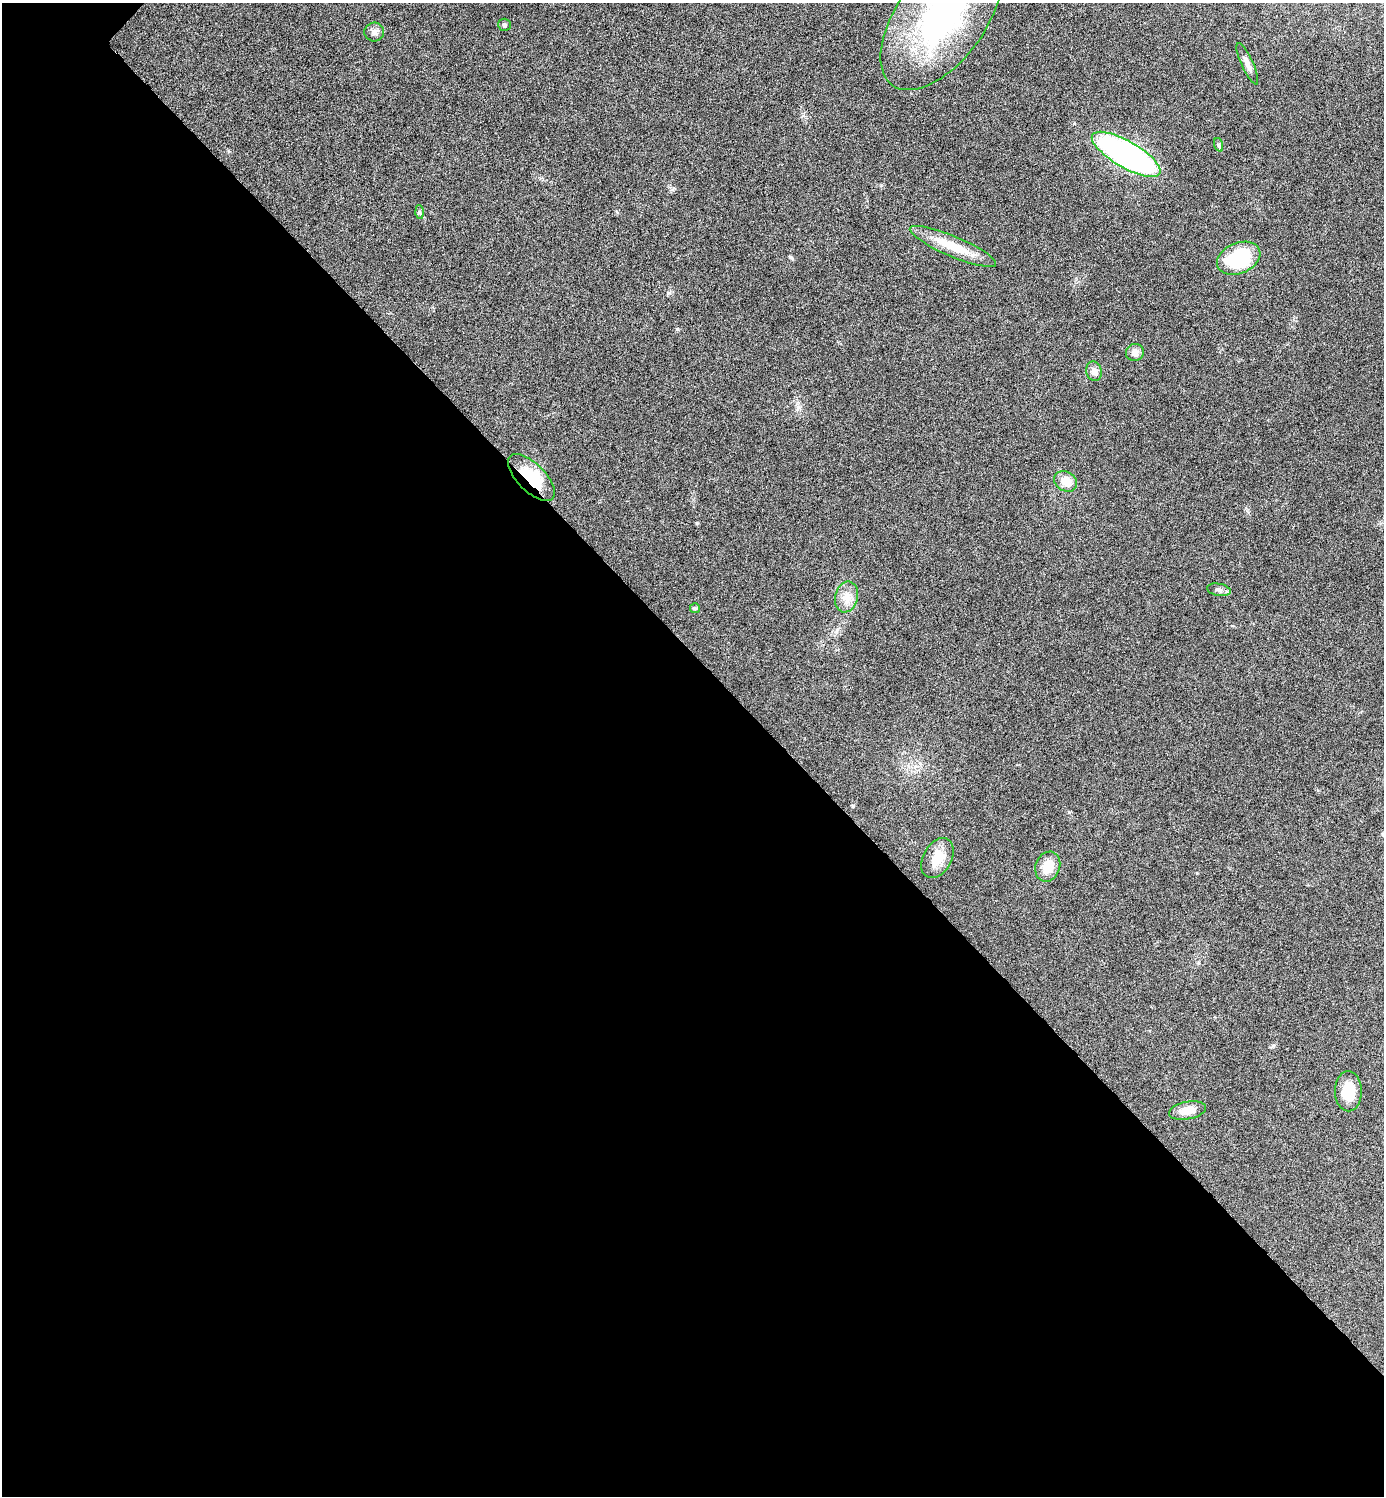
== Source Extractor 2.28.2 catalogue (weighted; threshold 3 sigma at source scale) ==
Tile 14 of 4 x 4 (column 2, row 4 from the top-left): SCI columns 1542-2923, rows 7-1500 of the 5987 x 5987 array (HDU 1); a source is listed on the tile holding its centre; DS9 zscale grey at full resolution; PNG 1386 x 1498 px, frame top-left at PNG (2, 3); each listed source drawn as its Kron ellipse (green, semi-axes under 4 px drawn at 4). Shown black and unused: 56% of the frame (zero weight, under 4 of 8 exposures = <1% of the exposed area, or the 3 px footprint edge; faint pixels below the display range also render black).
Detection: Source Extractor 2.28.2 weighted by HDU 2 'WHT'; one run over the whole footprint, this tile lists its part. Background 0.0326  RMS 0.0037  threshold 0.0151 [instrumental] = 3 sigma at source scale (4.09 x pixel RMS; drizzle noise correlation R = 1.36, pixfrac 0.8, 0.05/0.05 arcsec/px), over >= 5 px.
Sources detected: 20; all 20 listed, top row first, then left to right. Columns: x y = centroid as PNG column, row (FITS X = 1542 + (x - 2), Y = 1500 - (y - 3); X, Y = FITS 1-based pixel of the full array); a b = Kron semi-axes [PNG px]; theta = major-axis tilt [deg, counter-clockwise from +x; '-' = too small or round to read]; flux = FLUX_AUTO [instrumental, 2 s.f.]
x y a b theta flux
942 17 84 44 54 80
504 25 6 6 - 0.71
374 32 10 9 - 1.6
1247 64 22 6 -65 2.1
1219 145 7 4 -72 0.59
1126 154 39 13 -30 110
419 212 6 4 -88 0.53
953 246 47 10 -23 10
1239 258 23 15 22 26
1135 352 9 8 - 2.1
1094 371 10 8 -77 1.8
531 478 30 14 -45 13
1066 481 12 9 -31 4.3
1219 590 12 6 -10 1.2
847 597 16 11 78 3.7
695 608 5 5 - 0.51
937 858 21 14 61 6.8
1048 867 15 12 69 5.8
1348 1091 20 13 -89 8.8
1187 1110 19 8 10 4.4
Overlapping masked pixels (flux is a lower limit): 1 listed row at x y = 531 478
Isophote crosses this tile's border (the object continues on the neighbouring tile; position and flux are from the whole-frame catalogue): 1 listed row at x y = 942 17
Unlisted compact peaks at least as high as the median listed source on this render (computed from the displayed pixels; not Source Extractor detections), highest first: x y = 677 329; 790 257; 1273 1045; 669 293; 1069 812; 674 188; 1197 873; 798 407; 228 151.